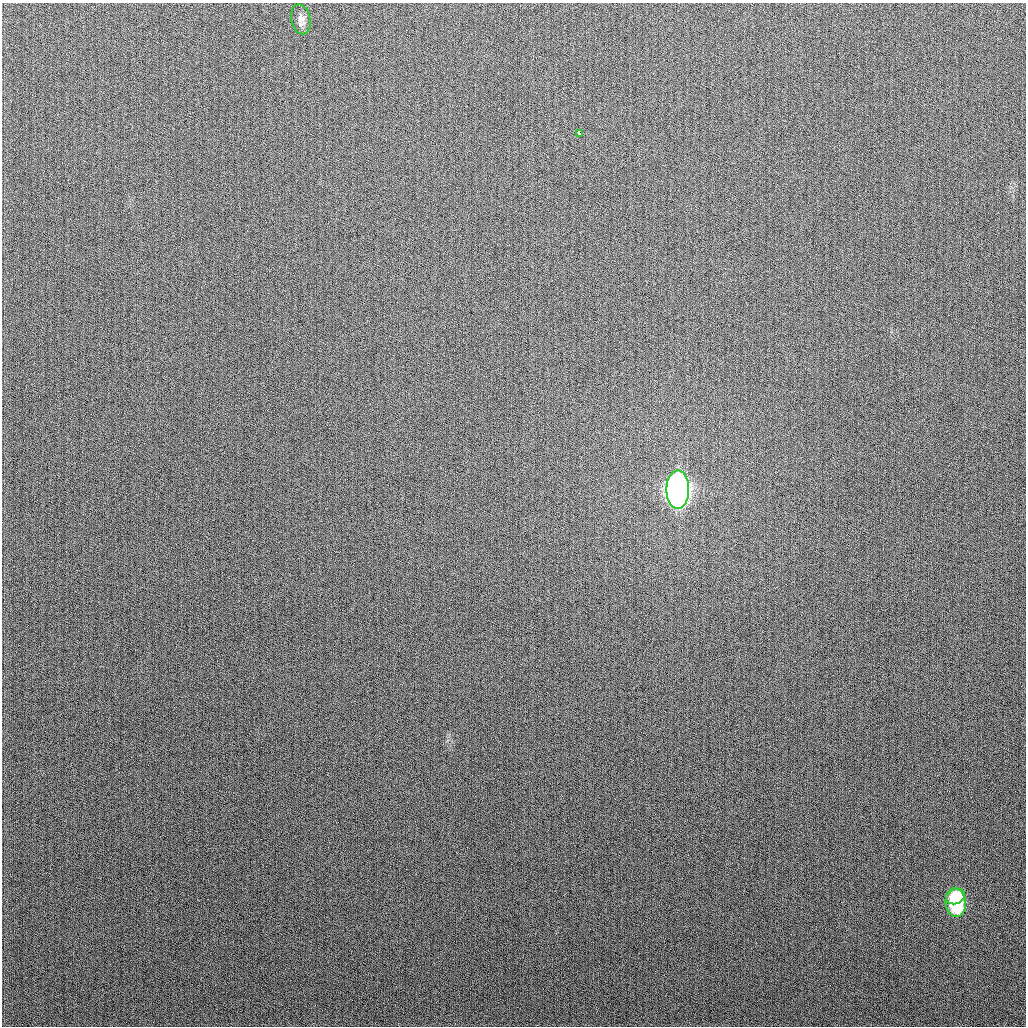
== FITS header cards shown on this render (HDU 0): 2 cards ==
NAXIS1  =                 1024
NAXIS2  =                 1024

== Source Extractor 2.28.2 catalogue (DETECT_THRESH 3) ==
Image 1024 x 1024 px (HDU 0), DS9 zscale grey, 1 PNG px = 1 image px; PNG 1028 x 1028 px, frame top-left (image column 1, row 1024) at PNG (2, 3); each listed source drawn as its Kron ellipse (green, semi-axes under 4 px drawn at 4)
Background 267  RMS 10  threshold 30.7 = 3 sigma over >= 5 px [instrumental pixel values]
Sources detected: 5; all 5 listed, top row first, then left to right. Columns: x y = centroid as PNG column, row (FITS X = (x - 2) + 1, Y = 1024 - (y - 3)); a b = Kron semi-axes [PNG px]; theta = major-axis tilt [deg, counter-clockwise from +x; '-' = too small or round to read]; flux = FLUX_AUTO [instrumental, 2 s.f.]
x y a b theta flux
301 19 15 9 -77 4200
579 133 4 3 - 13000
678 490 19 11 90 890000
955 896 10 7 21 34000
956 902 14 10 -84 66000